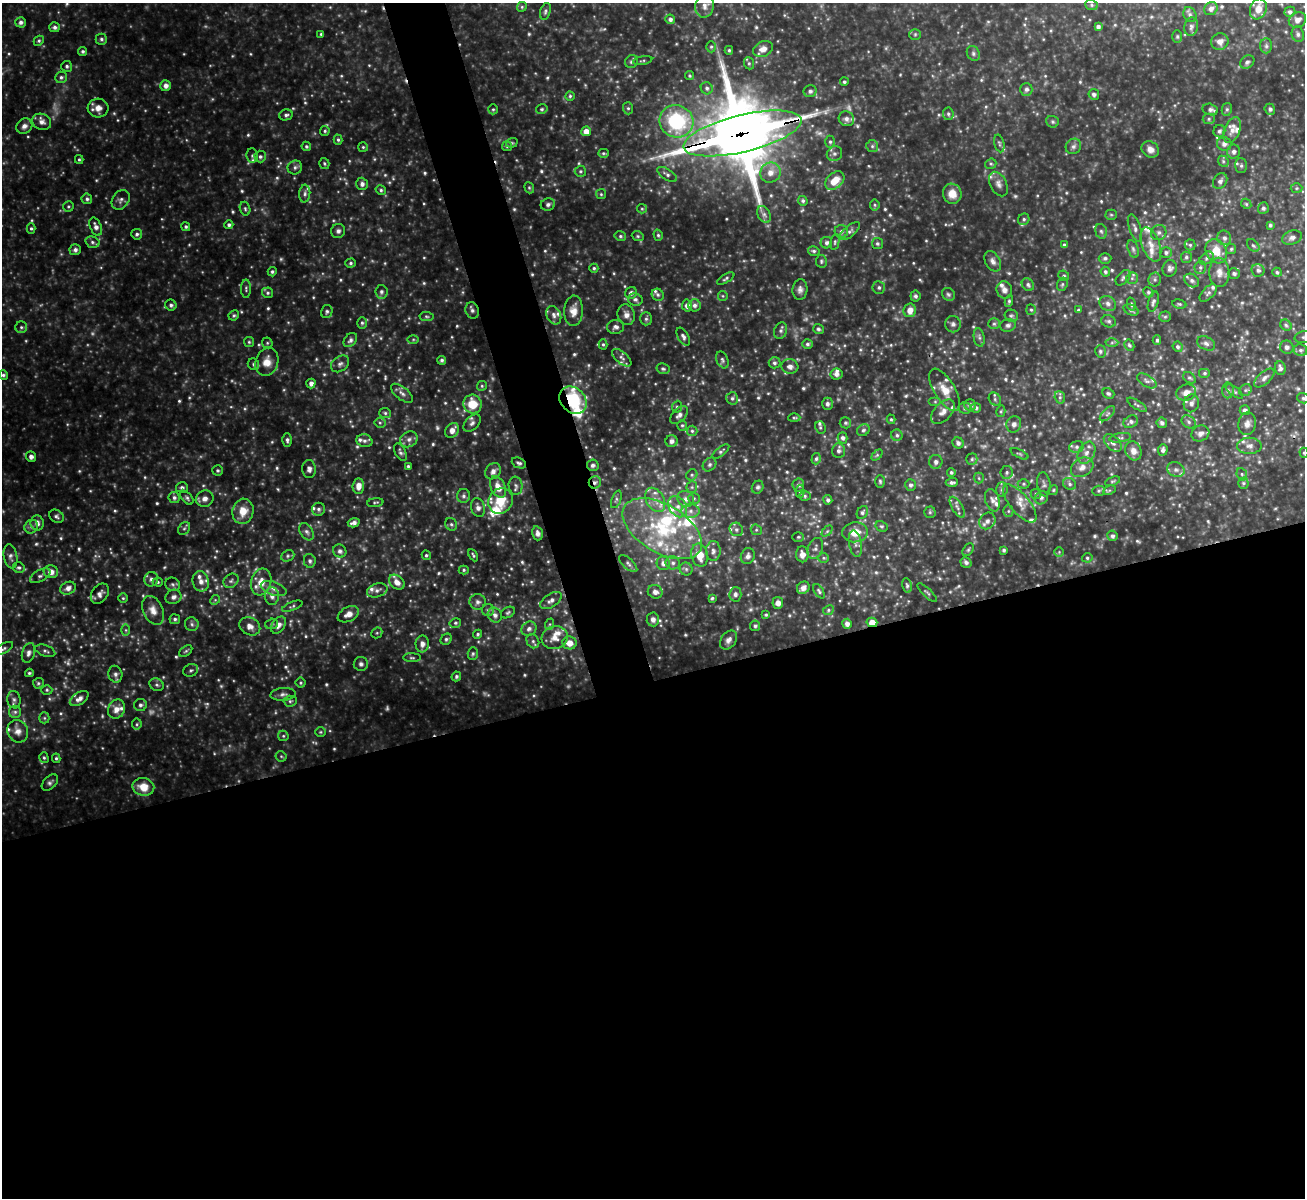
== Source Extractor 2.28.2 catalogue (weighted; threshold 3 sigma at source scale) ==
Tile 15 of 4 x 4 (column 3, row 4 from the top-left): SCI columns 2608-3910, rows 147-1342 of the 5214 x 5201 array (HDU 1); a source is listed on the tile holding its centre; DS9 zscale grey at full resolution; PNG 1307 x 1200 px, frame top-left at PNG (2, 3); each listed source drawn as its Kron ellipse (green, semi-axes under 4 px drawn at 4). Shown black and unused: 46% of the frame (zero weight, under 3 of 4 exposures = <1% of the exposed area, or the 3 px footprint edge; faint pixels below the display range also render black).
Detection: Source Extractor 2.28.2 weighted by HDU 2 'WHT'; one run over the whole footprint, this tile lists its part. Background 0.353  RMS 0.038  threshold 0.169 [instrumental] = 3 sigma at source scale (4.5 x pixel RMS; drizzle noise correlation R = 1.50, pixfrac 1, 0.05/0.05 arcsec/px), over >= 5 px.
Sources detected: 833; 33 too faint to see at this stretch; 3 cosmic-ray / hot-pixel residue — neither listed nor drawn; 57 inside a brighter listed object's ellipse — not listed separately; of the other 740, all 500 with FLUX_AUTO >= 5.54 (the completeness limit of this list) listed and drawn (240 fainter detections not listed), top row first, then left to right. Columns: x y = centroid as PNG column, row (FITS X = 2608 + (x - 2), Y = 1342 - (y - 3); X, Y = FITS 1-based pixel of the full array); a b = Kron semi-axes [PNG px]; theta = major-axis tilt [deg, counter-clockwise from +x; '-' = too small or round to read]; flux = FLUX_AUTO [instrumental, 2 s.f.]
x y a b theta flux
1091 5 6 5 - 8.5
705 6 12 9 76 27
522 7 5 4 - 5.8
1211 9 7 6 - 17
1258 9 11 8 69 36
545 11 8 5 73 8.6
1290 12 5 5 - 11
1190 15 8 6 -60 10
670 19 5 4 - 13
1297 20 9 7 30 23
21 22 5 5 - 13
55 27 5 5 - 12
1098 27 4 4 - 12
1191 27 9 7 77 12
321 34 4 3 - 5.6
915 34 5 5 - 6.8
1298 34 8 6 -74 11
1177 37 6 5 - 6.4
101 39 6 5 - 8.9
39 41 5 4 - 6.6
1220 42 9 8 - 23
1266 46 7 6 - 9.6
711 47 5 4 - 6.2
763 49 10 7 25 28
729 50 4 4 - 6.1
83 51 5 4 - 8.2
973 53 8 6 -62 9.9
643 61 10 3 10 5.7
631 62 7 6 - 8.3
1247 62 8 6 38 11
749 63 6 5 - 7.7
67 66 5 5 - 8.7
690 76 5 4 - 6.1
61 77 6 5 - 9.7
844 82 4 4 - 7.4
166 86 5 5 - 21
707 88 6 6 - 10
1026 89 6 6 - 12
810 91 6 6 - 12
1094 94 5 5 - 13
570 96 4 4 - 6.1
98 108 10 9 - 33
628 108 6 5 - 7.3
493 109 5 4 - 5.6
542 109 6 4 15 5.9
1210 109 8 5 -15 14
1227 109 6 5 - 7.8
1270 109 5 5 - 11
948 114 6 5 - 8.6
286 115 7 5 12 10
846 119 8 7 - 17
1209 119 6 5 - 7.9
676 121 17 16 - 350
42 122 10 8 -26 21
1052 122 6 5 - 7
24 126 8 7 - 18
1232 130 13 8 68 30
325 131 5 4 - 5.9
586 131 5 5 - 33
1219 131 6 6 - 10
742 133 60 18 14 43000
338 140 5 4 - 6.8
830 142 6 5 - 8.4
512 143 6 4 20 5.6
999 143 9 5 -76 8.8
1224 144 7 7 - 20
306 146 5 4 - 7
507 146 5 5 - 6.6
872 146 6 6 - 7.8
1073 146 8 7 - 13
363 147 5 5 - 5.7
1150 149 9 7 -32 24
1234 152 7 6 - 15
603 153 5 4 - 6.5
834 154 8 7 - 14
252 156 7 5 -82 8.1
260 157 6 6 - 9.7
79 159 4 3 - 5.7
1223 161 6 4 -47 6.8
324 164 6 5 - 6
991 164 6 5 - 6.6
1241 166 7 6 - 11
295 167 7 7 - 13
580 171 5 5 - 7.1
770 173 10 10 - 35
667 174 11 5 -33 12
835 181 11 7 42 75
1220 181 8 6 54 13
362 184 6 5 - 15
998 184 13 8 -62 21
529 188 6 4 -68 6.2
1297 188 6 5 - 5.8
381 190 5 4 - 7.4
305 194 9 5 86 11
601 194 5 5 - 5.7
952 194 10 9 - 46
87 199 5 5 - 9.8
121 200 10 8 54 16
803 201 5 4 - 7.7
548 204 7 6 - 12
1246 204 5 4 - 5.8
875 205 5 5 - 6.2
68 206 5 5 - 5.9
1263 208 6 5 - 11
245 209 7 5 -73 7.5
642 209 5 4 - 5.6
764 214 9 6 -63 13
1111 215 5 5 - 5.6
1024 219 6 5 - 7.9
229 225 4 4 - 9.9
1270 225 4 4 - 7.5
96 227 9 5 -68 20
186 227 5 4 - 7.4
31 228 5 4 - 6.3
1135 228 14 5 -70 16
338 231 7 7 - 13
841 231 6 6 - 12
850 231 12 5 41 15
1101 231 7 5 -72 8.7
1159 233 8 7 - 14
137 234 5 5 - 9.2
658 235 5 4 - 6.9
620 236 6 4 -15 7.1
638 236 6 4 -22 5.9
1224 238 7 6 - 14
1292 238 10 7 17 14
92 242 7 5 -17 10
835 242 8 4 78 7.9
826 243 6 5 - 11
877 244 5 5 - 7.1
1151 244 18 9 -70 44
1064 245 4 4 - 7.4
1190 245 5 5 - 7.3
1253 245 7 5 -47 8.4
1133 249 9 5 -75 9.8
1231 249 5 5 - 6.2
75 250 5 5 - 13
814 251 6 4 -14 7.6
1216 251 13 10 -61 75
1166 253 6 5 - 11
1186 257 5 5 - 8.5
1105 258 6 5 - 8.2
1207 258 8 5 42 9.9
821 261 6 5 - 6.8
993 261 11 7 -61 19
351 263 5 4 - 7.3
1200 267 6 5 - 9.3
594 268 4 4 - 6.2
1170 268 8 7 - 14
1258 270 6 6 - 11
272 272 5 4 - 6.9
1105 272 5 4 - 8.3
1219 272 14 10 -88 34
1277 272 5 4 - 7
1234 273 6 5 - 10
1064 276 6 5 - 7.2
726 278 9 4 30 7.4
1123 278 9 5 46 8.7
1132 278 6 6 - 8.5
1155 280 7 6 - 9.8
1192 281 8 6 -34 14
1062 284 7 5 69 8
1028 285 7 5 -46 9.8
879 287 6 6 - 9.8
246 289 9 5 90 8.5
800 290 10 7 85 17
1004 290 9 7 -68 19
381 292 6 6 - 12
1148 292 5 5 - 7.3
268 293 6 5 - 7.1
631 293 6 5 - 14
1208 293 11 5 46 11
948 294 7 6 - 8.3
658 295 6 5 - 9.3
723 296 5 5 - 5.7
915 296 5 5 - 9
635 299 7 6 - 11
1009 301 6 4 81 7.1
1153 302 10 5 74 10
1108 303 8 7 - 15
1131 304 7 4 -77 6
1179 304 7 4 -9 6.3
171 305 6 5 - 9.9
695 305 6 6 - 14
687 306 6 5 - 19
472 310 8 6 -72 12
910 310 7 6 - 37
1031 310 5 4 - 6.2
1078 310 4 4 - 6.6
1131 310 8 5 -25 9.3
574 311 15 9 87 40
327 312 7 5 75 8.4
234 315 5 5 - 6.8
554 315 10 7 -62 16
626 315 10 8 -76 23
426 316 7 4 -7 6.8
1011 316 7 6 - 8.3
1165 317 6 5 - 6.1
646 319 6 5 - 9.1
1109 321 7 6 - 9.6
362 323 6 5 - 7.5
953 324 8 8 - 13
994 324 6 5 - 6.9
1008 325 8 6 11 11
1286 325 6 5 - 7.1
21 327 6 6 - 7.6
615 327 8 7 - 14
818 329 5 5 - 7.4
781 331 8 6 69 12
683 337 10 5 -60 12
979 337 9 5 -80 11
1304 337 9 6 6 11
413 339 6 4 1 5.6
350 340 8 5 50 14
1157 340 5 3 - 7.8
249 342 5 5 - 5.6
267 343 6 5 - 5.8
1112 343 6 4 1 6.5
1206 343 10 6 -27 13
603 344 5 4 - 6.1
807 344 5 5 - 8.4
1129 345 6 4 -61 6.4
1178 347 5 4 - 8.6
1287 347 7 6 - 14
1301 350 7 6 - 8.9
1100 351 6 5 - 7.2
622 358 12 6 -40 14
442 360 4 4 - 8.6
722 360 9 5 -68 9.3
267 362 14 11 74 47
774 363 6 5 - 10
253 364 6 5 - 8
340 364 10 7 38 16
790 366 8 7 - 19
1280 368 7 5 -82 13
663 369 6 5 - 8.6
1204 373 6 5 - 7.6
836 374 6 5 - 16
3 375 5 4 - 7.9
1189 378 7 5 -39 7.4
1264 378 12 6 41 16
1147 381 11 5 -31 13
311 383 5 4 - 18
482 386 5 4 - 5.9
945 390 24 10 -58 58
1228 390 8 6 -90 10
1245 390 6 5 - 9
1234 391 10 4 -35 9.3
402 393 13 6 -38 18
1108 393 6 5 - 7.6
1186 393 10 8 18 28
1060 397 6 5 - 8.4
732 398 6 6 - 9.2
1303 398 6 5 - 8.7
995 399 7 5 -50 8.5
573 400 15 12 -46 230
935 402 6 4 0 5.6
1191 403 9 7 77 18
473 404 9 9 - 87
827 404 6 5 - 11
970 405 6 5 - 13
1137 405 11 4 -33 7.7
677 407 6 5 - 6.8
965 408 6 5 - 7.8
976 408 5 5 - 9.4
1245 410 5 5 - 14
1001 411 6 4 75 5.7
943 412 15 8 46 27
385 413 6 5 - 7.5
1107 414 9 4 45 9.9
679 415 11 6 45 17
794 418 6 4 2 6.1
891 419 5 4 - 5.7
1131 422 8 5 28 13
1189 422 7 6 - 11
380 423 5 5 - 6.4
472 423 10 6 44 14
845 423 6 5 - 8
1162 423 5 5 - 12
1014 424 8 7 - 17
1247 424 11 9 78 23
682 425 5 4 - 6
820 428 6 5 - 6.3
452 430 8 6 48 31
863 430 7 5 33 8.2
692 431 5 5 - 7.6
1200 433 9 7 28 19
897 435 6 5 - 9.3
843 438 5 5 - 13
1120 438 11 4 10 10
409 439 9 7 29 17
287 440 6 5 - 9.6
364 441 8 6 -16 13
672 441 6 6 - 14
958 443 6 5 - 13
1113 443 10 6 -43 17
1249 446 12 8 1 21
1076 447 7 5 14 11
1163 450 6 4 86 12
721 451 10 4 37 8.4
838 451 7 6 - 12
1133 451 10 8 -65 27
400 452 9 5 -61 11
1086 453 12 8 63 26
1304 453 5 4 - 5.5
1019 454 9 4 -26 6.1
877 455 6 4 45 6
31 457 5 5 - 16
816 459 6 4 73 7.5
972 459 5 5 - 7.1
936 462 7 6 - 12
519 463 7 5 -24 9.5
710 464 7 6 - 10
593 465 6 5 - 12
408 466 4 3 - 6.6
1082 467 12 9 30 28
309 469 9 7 -85 16
218 470 5 5 - 6.6
1176 470 9 7 -23 14
493 471 9 7 51 22
951 472 4 4 - 7.3
1007 472 6 6 - 9.7
1242 474 6 5 - 8.6
692 475 6 5 - 7.4
979 478 5 5 - 5.7
880 481 6 5 - 6.8
1112 481 8 4 21 5.8
595 482 6 6 - 14
952 482 6 4 5 10
1243 483 5 5 - 7.8
1023 484 6 4 -1 6.2
1044 484 12 6 -83 15
1070 484 7 5 -34 10
798 485 6 6 - 9.7
910 485 6 5 - 11
358 486 7 5 87 33
516 486 9 7 -82 13
182 487 6 5 - 9.5
498 487 11 7 -63 50
692 487 6 5 - 7.8
758 487 7 5 60 8.4
1002 490 7 5 87 8.6
1053 490 5 4 - 5.7
1109 490 7 4 26 5.6
1099 491 6 5 - 7.1
800 492 6 4 -89 7.6
1036 494 5 5 - 6.3
463 496 7 6 - 11
805 496 6 5 - 6.8
174 498 6 5 - 10
187 498 8 5 -50 9.1
694 498 5 5 - 7.7
1041 498 7 6 - 10
205 499 9 8 - 23
616 499 9 4 69 8.6
686 499 9 7 -36 22
655 500 13 9 -61 34
828 500 4 4 - 11
992 500 11 7 -73 18
501 501 13 12 - 87
375 503 8 3 7 5.6
1020 503 23 9 -50 44
678 507 11 8 -57 32
957 507 12 5 -59 14
478 508 9 7 -73 19
318 509 6 6 - 12
243 511 13 10 78 57
691 511 9 7 0 20
1008 511 5 5 - 6.5
862 512 7 5 60 9.3
930 512 5 5 - 6.7
56 516 8 6 -34 11
987 521 9 7 49 17
37 523 7 6 - 17
354 523 6 4 15 17
451 524 7 5 -58 8.5
881 526 6 5 - 6.9
31 527 7 6 - 12
184 528 7 5 50 7.5
662 529 44 24 -30 340
736 529 7 6 - 12
756 530 6 5 - 6.4
827 531 6 4 45 6.1
307 532 9 6 -56 13
855 532 13 10 5 56
538 533 7 5 -73 17
1112 536 5 5 - 11
798 537 6 5 - 5.9
855 544 13 6 -79 19
815 548 11 7 68 15
968 550 7 4 54 6.5
1004 550 4 3 - 6.8
340 551 7 6 - 13
713 551 10 7 -89 18
1059 552 5 5 - 5.5
802 554 8 6 -85 22
426 555 5 4 - 6.9
473 555 6 3 -63 6
700 555 11 8 -78 58
10 556 12 6 -81 15
288 556 7 5 23 8.2
748 556 8 7 - 15
824 558 5 5 - 6
1087 558 5 4 - 6.4
310 561 7 6 - 11
966 562 6 5 - 10
663 563 7 6 - 19
673 563 7 6 - 13
628 564 11 5 -42 11
19 568 6 5 - 7.9
686 569 6 6 - 9.5
464 570 5 4 - 5.8
51 572 7 6 - 28
40 576 11 5 28 13
151 579 7 7 - 15
201 581 10 8 -78 23
231 581 8 6 38 12
158 582 5 4 - 5.6
261 582 14 10 73 47
397 582 9 6 -41 29
173 584 7 6 - 9.8
907 585 7 5 -78 8.2
68 588 8 6 24 21
803 588 7 6 - 19
274 589 13 6 -19 22
377 590 10 6 19 16
819 591 8 4 -58 7.8
655 592 7 6 - 19
927 593 13 3 -44 6.1
100 594 11 7 54 21
735 594 7 6 - 13
272 596 8 7 - 19
173 597 8 7 - 18
123 598 5 5 - 5.8
712 598 4 4 - 5.8
215 600 5 4 - 5.6
551 600 12 6 33 18
478 602 8 7 - 14
778 603 6 5 - 20
292 606 11 3 22 7.4
153 610 15 10 -65 38
488 610 6 6 - 9.6
828 610 5 4 - 6
508 612 7 5 29 7.8
348 614 11 7 27 30
495 615 8 7 - 17
766 615 4 4 - 5.8
175 619 5 5 - 8.4
653 619 7 6 - 18
872 622 5 4 - 53
455 623 6 4 12 6.9
192 624 7 6 - 12
272 624 6 5 - 6.9
550 624 6 4 71 5.6
847 624 5 4 - 17
279 625 9 6 54 23
250 626 11 8 -26 29
755 626 5 5 - 8.9
529 629 8 7 - 16
126 630 6 4 -89 5.9
377 633 6 5 - 5.7
478 634 5 4 - 6.3
555 638 13 11 16 38
446 639 6 5 - 8.5
728 640 10 7 54 19
533 641 7 6 - 10
569 643 7 6 - 38
422 644 8 6 87 19
4 649 11 4 29 9.9
45 651 10 5 -19 9.7
186 651 7 4 36 7.3
28 653 10 6 73 16
473 654 6 5 - 7.7
412 658 9 3 -1 6.1
361 664 7 7 - 13
191 670 7 6 - 9.6
29 673 4 3 - 6.9
115 674 8 7 - 14
456 676 5 4 - 8.1
38 683 5 5 - 6.6
301 683 5 5 - 6.1
157 685 7 6 - 9.3
47 690 5 4 - 6.2
283 694 12 6 5 16
79 699 10 6 33 23
14 700 9 6 -81 12
290 701 6 5 - 7.9
140 705 6 6 - 11
116 709 10 8 66 32
15 712 6 6 - 9.9
44 718 5 5 - 6.4
137 724 5 5 - 6.5
18 731 11 10 - 30
320 732 5 5 - 5.8
283 736 5 5 - 6.2
281 756 5 5 - 6.1
44 758 5 4 - 5.9
56 758 5 4 - 6.5
50 782 10 6 45 12
143 787 11 9 -10 65
Overlapping masked pixels (flux is a lower limit): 4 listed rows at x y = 742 133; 573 400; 595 482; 872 622
Isophote crosses this tile's border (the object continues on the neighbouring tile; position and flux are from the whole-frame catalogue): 6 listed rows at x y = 742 133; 1292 238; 1304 337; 1303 398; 1304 453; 4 649